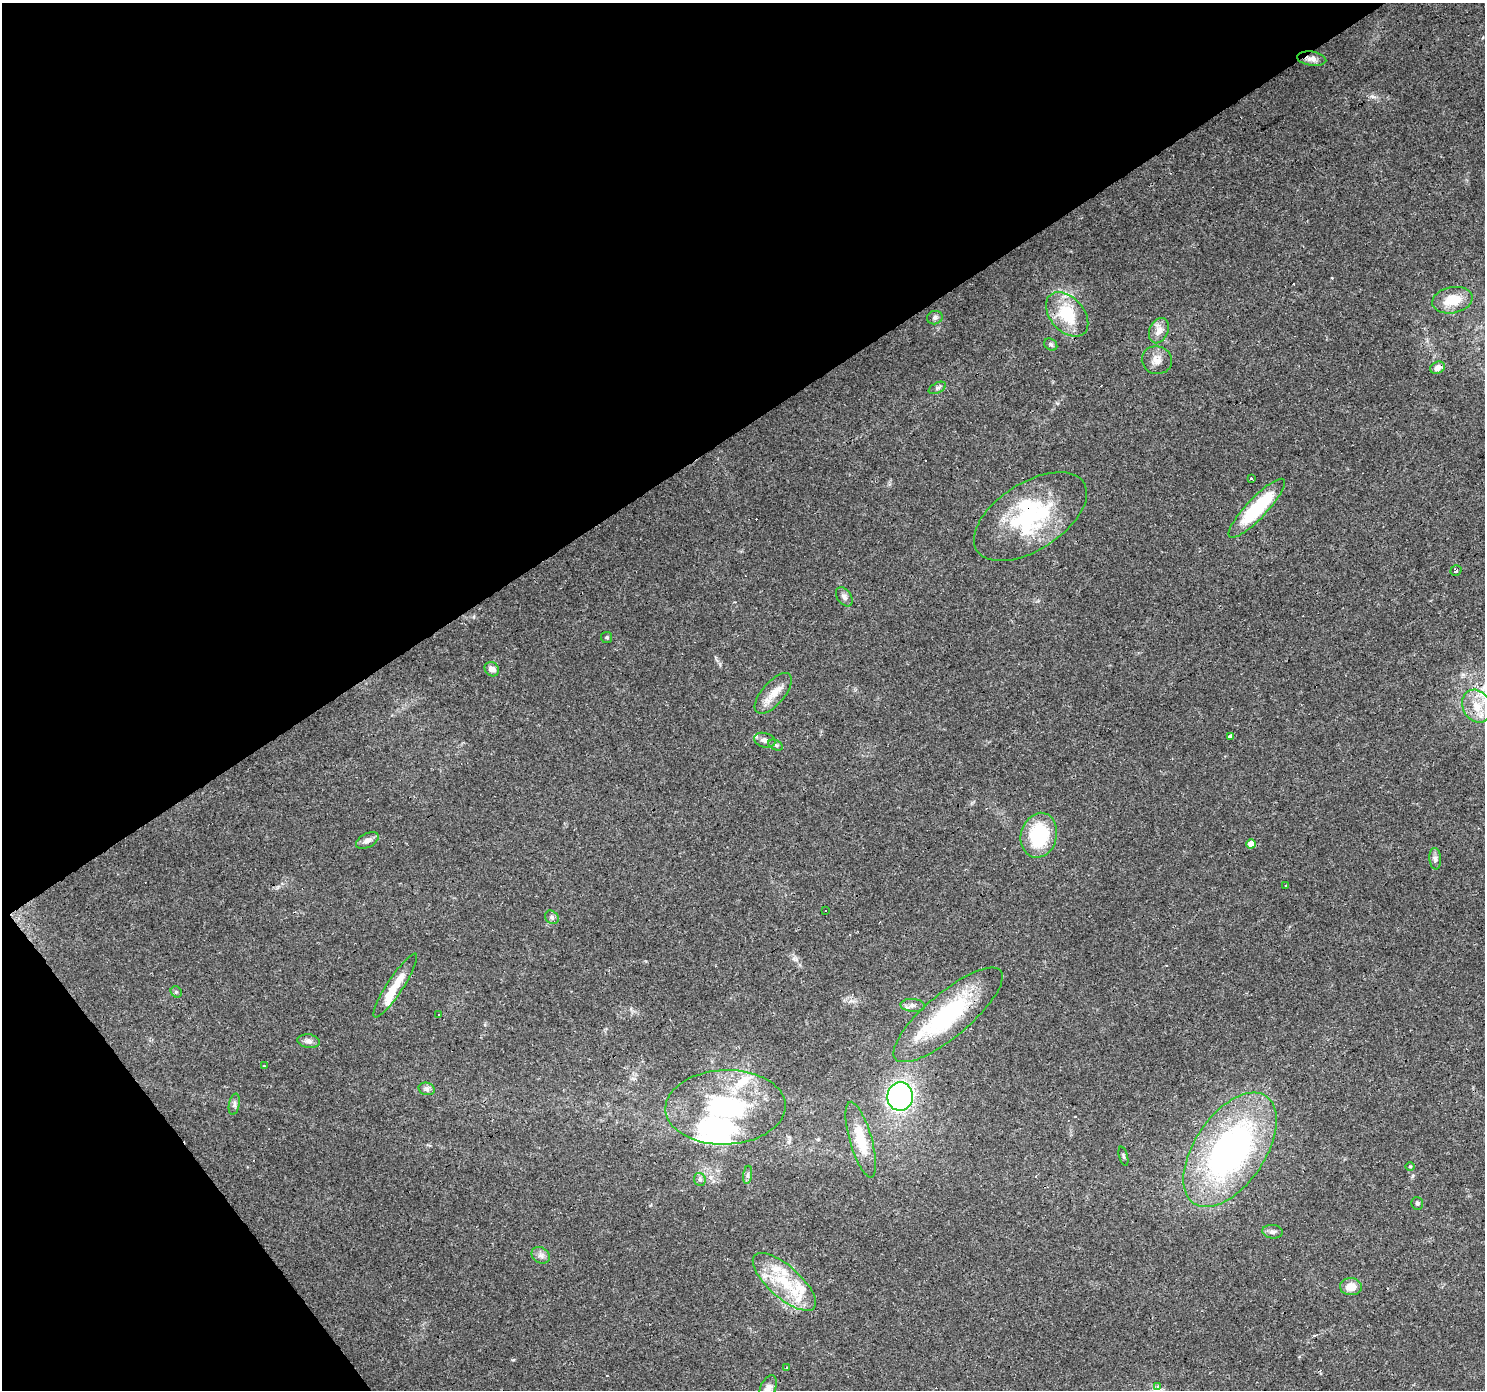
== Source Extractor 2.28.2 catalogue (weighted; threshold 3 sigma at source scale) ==
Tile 5 of 4 x 4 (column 1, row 2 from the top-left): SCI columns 1-1483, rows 2962-4349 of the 5932 x 5858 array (HDU 1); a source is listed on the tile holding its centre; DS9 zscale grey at full resolution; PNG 1487 x 1392 px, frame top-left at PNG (2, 3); each listed source drawn as its Kron ellipse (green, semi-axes under 4 px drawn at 4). Shown black and unused: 35% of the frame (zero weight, under 3 of 4 exposures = <1% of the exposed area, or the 3 px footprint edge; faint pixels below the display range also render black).
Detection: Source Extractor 2.28.2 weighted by HDU 2 'WHT'; one run over the whole footprint, this tile lists its part. Background 0.0288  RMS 0.0033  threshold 0.0149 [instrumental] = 3 sigma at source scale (4.5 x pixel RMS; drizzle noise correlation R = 1.50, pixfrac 1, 0.0396/0.0396 arcsec/px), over >= 5 px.
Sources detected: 83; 2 inside a brighter object's white glare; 18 cosmic-ray / hot-pixel residue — neither listed nor drawn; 10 inside a brighter listed object's ellipse — not listed separately; the other 53 listed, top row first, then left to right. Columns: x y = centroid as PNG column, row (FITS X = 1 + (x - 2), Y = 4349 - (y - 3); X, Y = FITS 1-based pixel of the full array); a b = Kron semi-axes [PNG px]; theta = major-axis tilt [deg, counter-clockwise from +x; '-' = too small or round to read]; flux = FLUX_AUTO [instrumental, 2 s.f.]
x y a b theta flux
1312 59 15 7 -8 2.1
1452 300 20 13 11 8.5
1067 314 26 16 -48 14
935 318 8 6 17 1
1159 331 13 9 66 2.8
1051 344 7 5 -37 0.76
1157 360 15 14 - 3.2
1437 368 7 6 - 2.3
937 388 9 5 27 0.86
1252 478 3 3 - 1.1
1257 508 39 10 46 23
1030 517 63 33 33 37
1456 571 6 5 - 0.68
844 597 11 7 -55 1.2
607 637 5 5 - 0.54
492 669 8 6 -45 1.7
773 693 25 11 49 4.9
1477 706 17 13 -64 7
1230 736 4 3 - 6.8
765 740 11 7 -16 1.5
776 745 8 5 -26 0.62
1039 835 23 18 75 21
367 841 12 7 28 1.8
1251 844 5 4 - 3.8
1435 859 11 6 -85 1.1
1286 885 3 2 - 0.36
826 911 3 3 - 0.97
552 917 7 6 - 0.8
395 986 38 8 57 7
176 992 6 5 - 0.52
913 1005 12 6 -4 1.6
438 1014 3 3 - 1.1
948 1015 69 22 40 39
309 1041 11 7 -8 1.5
264 1066 3 2 - 0.33
427 1089 8 6 -15 1
900 1096 14 13 - 80
234 1104 11 5 79 0.98
725 1107 60 37 2 51
861 1140 39 11 -74 11
1230 1150 65 35 56 120
1123 1156 10 3 -75 0.48
1410 1166 5 3 - 0.31
748 1175 9 4 82 0.85
700 1179 6 6 - 0.74
1417 1203 6 6 - 0.57
1272 1232 10 7 -5 1.3
541 1255 10 8 -35 1.5
784 1282 39 16 -41 16
1351 1287 11 8 -2 4.1
786 1368 3 2 - 0.27
1157 1386 3 3 - 1.6
768 1389 14 7 67 2.7
Overlapping masked pixels (flux is a lower limit): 4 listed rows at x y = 1312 59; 1030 517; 948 1015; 861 1140
Isophote crosses this tile's border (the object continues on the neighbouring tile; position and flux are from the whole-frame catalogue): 1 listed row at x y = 768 1389
Unlisted compact peaks at least as high as the median listed source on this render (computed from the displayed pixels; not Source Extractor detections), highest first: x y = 1372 96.